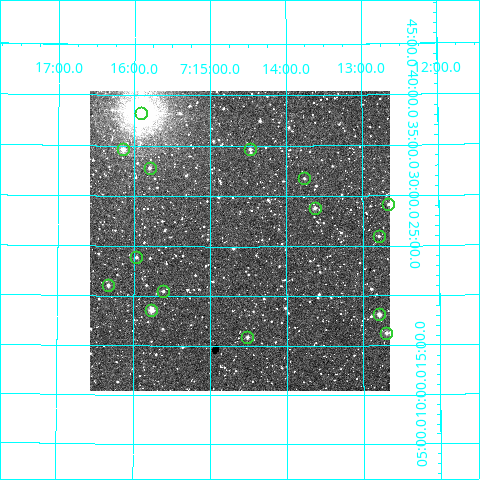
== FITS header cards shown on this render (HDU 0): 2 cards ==
NAXIS1  =                  300
NAXIS2  =                  300

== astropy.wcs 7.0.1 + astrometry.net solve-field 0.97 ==
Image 300 x 300 px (HDU 0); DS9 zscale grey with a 90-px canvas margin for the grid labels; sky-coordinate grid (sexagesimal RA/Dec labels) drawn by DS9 from the SOLVED WCS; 15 Tycho-2 reference stars matched to detected sources circled (green)
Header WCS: RA---TAN/DEC--TAN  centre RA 07:14:37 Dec +59:26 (108.65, +59.43 deg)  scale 6 arcsec/px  FOV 30.0' x 30.0'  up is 0 deg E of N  parity normal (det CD < 0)
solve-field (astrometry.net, Tycho-2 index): VERIFIED the header's WCS against the Tycho-2 star catalogue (verified at 2 index scales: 12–15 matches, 0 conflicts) and refined it, rather than solving blind
Solved WCS: RA---TAN-SIP/DEC--TAN-SIP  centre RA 07:14:37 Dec +59:26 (108.65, +59.43 deg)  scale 6 arcsec/px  FOV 30.0' x 30.0'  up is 0 deg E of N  parity normal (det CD < 0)
The solver's refit moves the header's centre by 1.4 arcsec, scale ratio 1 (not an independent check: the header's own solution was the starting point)
Tycho-2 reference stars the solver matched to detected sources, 15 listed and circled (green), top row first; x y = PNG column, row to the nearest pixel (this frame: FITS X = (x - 90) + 1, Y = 300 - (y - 91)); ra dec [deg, ICRS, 3 dp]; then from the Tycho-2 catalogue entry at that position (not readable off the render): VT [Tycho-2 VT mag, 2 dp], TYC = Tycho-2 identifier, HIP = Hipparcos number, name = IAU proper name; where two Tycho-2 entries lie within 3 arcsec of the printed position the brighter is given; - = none
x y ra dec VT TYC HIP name
141 113 108.979 +59.637 5.32 3792-2513-1 35146 -
123 149 109.037 +59.578 10.64 3792-595-1 - -
250 149 108.618 +59.578 11.30 3792-224-1 - -
150 168 108.949 +59.547 11.88 3792-467-1 - -
304 178 108.440 +59.530 11.66 3792-1439-1 - -
388 204 108.165 +59.486 12.46 3792-1421-1 - -
315 208 108.407 +59.480 11.42 3792-825-1 - -
379 236 108.197 +59.433 12.33 3792-1047-1 - -
136 257 108.992 +59.398 11.51 3792-1446-1 - -
108 285 109.084 +59.351 11.56 3792-479-1 - -
163 291 108.903 +59.342 12.10 3792-1322-1 - -
151 310 108.942 +59.310 10.35 3792-313-1 - -
379 314 108.198 +59.302 10.43 3792-1002-1 - -
386 333 108.174 +59.271 11.10 3792-602-1 - -
247 337 108.628 +59.265 11.12 3792-1359-1 - -